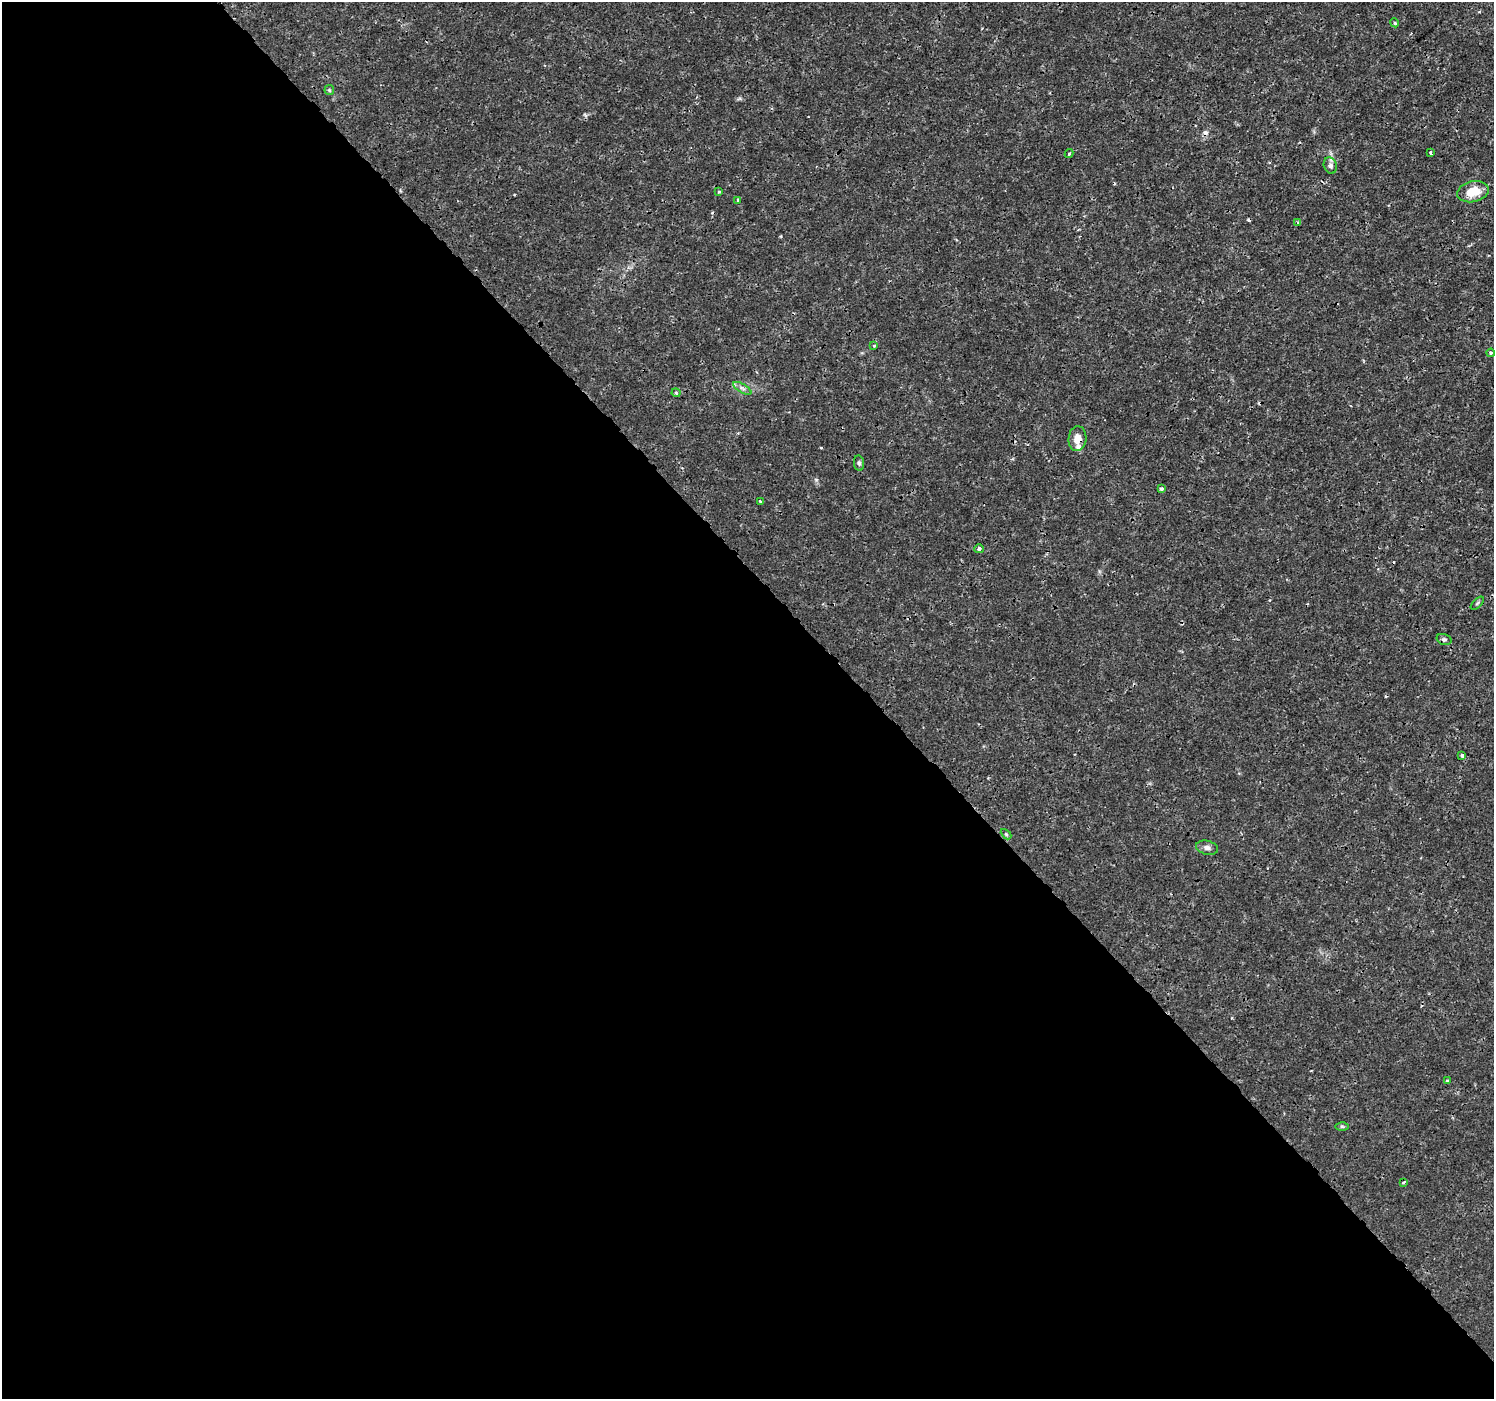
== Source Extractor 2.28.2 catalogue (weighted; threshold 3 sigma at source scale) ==
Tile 9 of 4 x 4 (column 1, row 3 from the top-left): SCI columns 46-1537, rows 1584-2980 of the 6065 x 6025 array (HDU 1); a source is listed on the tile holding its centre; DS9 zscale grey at full resolution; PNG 1496 x 1401 px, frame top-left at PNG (2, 2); each listed source drawn as its Kron ellipse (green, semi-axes under 4 px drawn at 4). Shown black and unused: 58% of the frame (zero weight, under 3 of 4 exposures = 5% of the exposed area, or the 3 px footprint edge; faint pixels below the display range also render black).
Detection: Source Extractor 2.28.2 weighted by HDU 2 'WHT'; one run over the whole footprint, this tile lists its part. Background 0.00109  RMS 8.0e-04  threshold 0.0036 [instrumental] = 3 sigma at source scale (4.5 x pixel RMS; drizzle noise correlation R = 1.50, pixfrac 1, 0.0396/0.0396 arcsec/px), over >= 5 px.
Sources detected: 30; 3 cosmic-ray / hot-pixel residue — neither listed nor drawn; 1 inside a brighter listed object's ellipse — not listed separately; the other 26 listed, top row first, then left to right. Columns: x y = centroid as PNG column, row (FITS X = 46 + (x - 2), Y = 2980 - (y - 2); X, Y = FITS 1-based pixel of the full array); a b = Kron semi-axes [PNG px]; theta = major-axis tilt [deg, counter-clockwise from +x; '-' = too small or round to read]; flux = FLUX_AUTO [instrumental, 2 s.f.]
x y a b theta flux
1395 23 4 3 - 0.087
329 90 5 4 - 0.11
1430 153 3 3 - 0.11
1069 154 4 3 - 0.1
1330 166 8 6 -71 0.28
719 192 4 3 - 0.086
1473 192 16 10 12 1.5
738 200 3 2 - 0.098
1298 222 4 3 - 0.098
874 346 3 3 - 0.098
1491 353 4 3 - 0.11
742 388 10 4 -30 0.24
676 393 4 3 - 0.1
1077 439 12 9 86 0.73
859 463 7 5 -81 0.16
1161 489 4 4 - 0.2
761 502 4 3 - 0.18
979 549 5 4 - 0.21
1477 603 8 3 45 0.1
1444 639 8 5 -15 0.15
1462 756 4 4 - 0.16
1006 834 6 4 -44 0.1
1207 848 11 7 -14 0.34
1447 1081 4 2 - 0.083
1342 1126 6 4 -1 0.12
1403 1182 3 2 - 0.17
Overlapping masked pixels (flux is a lower limit): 1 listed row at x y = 1077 439